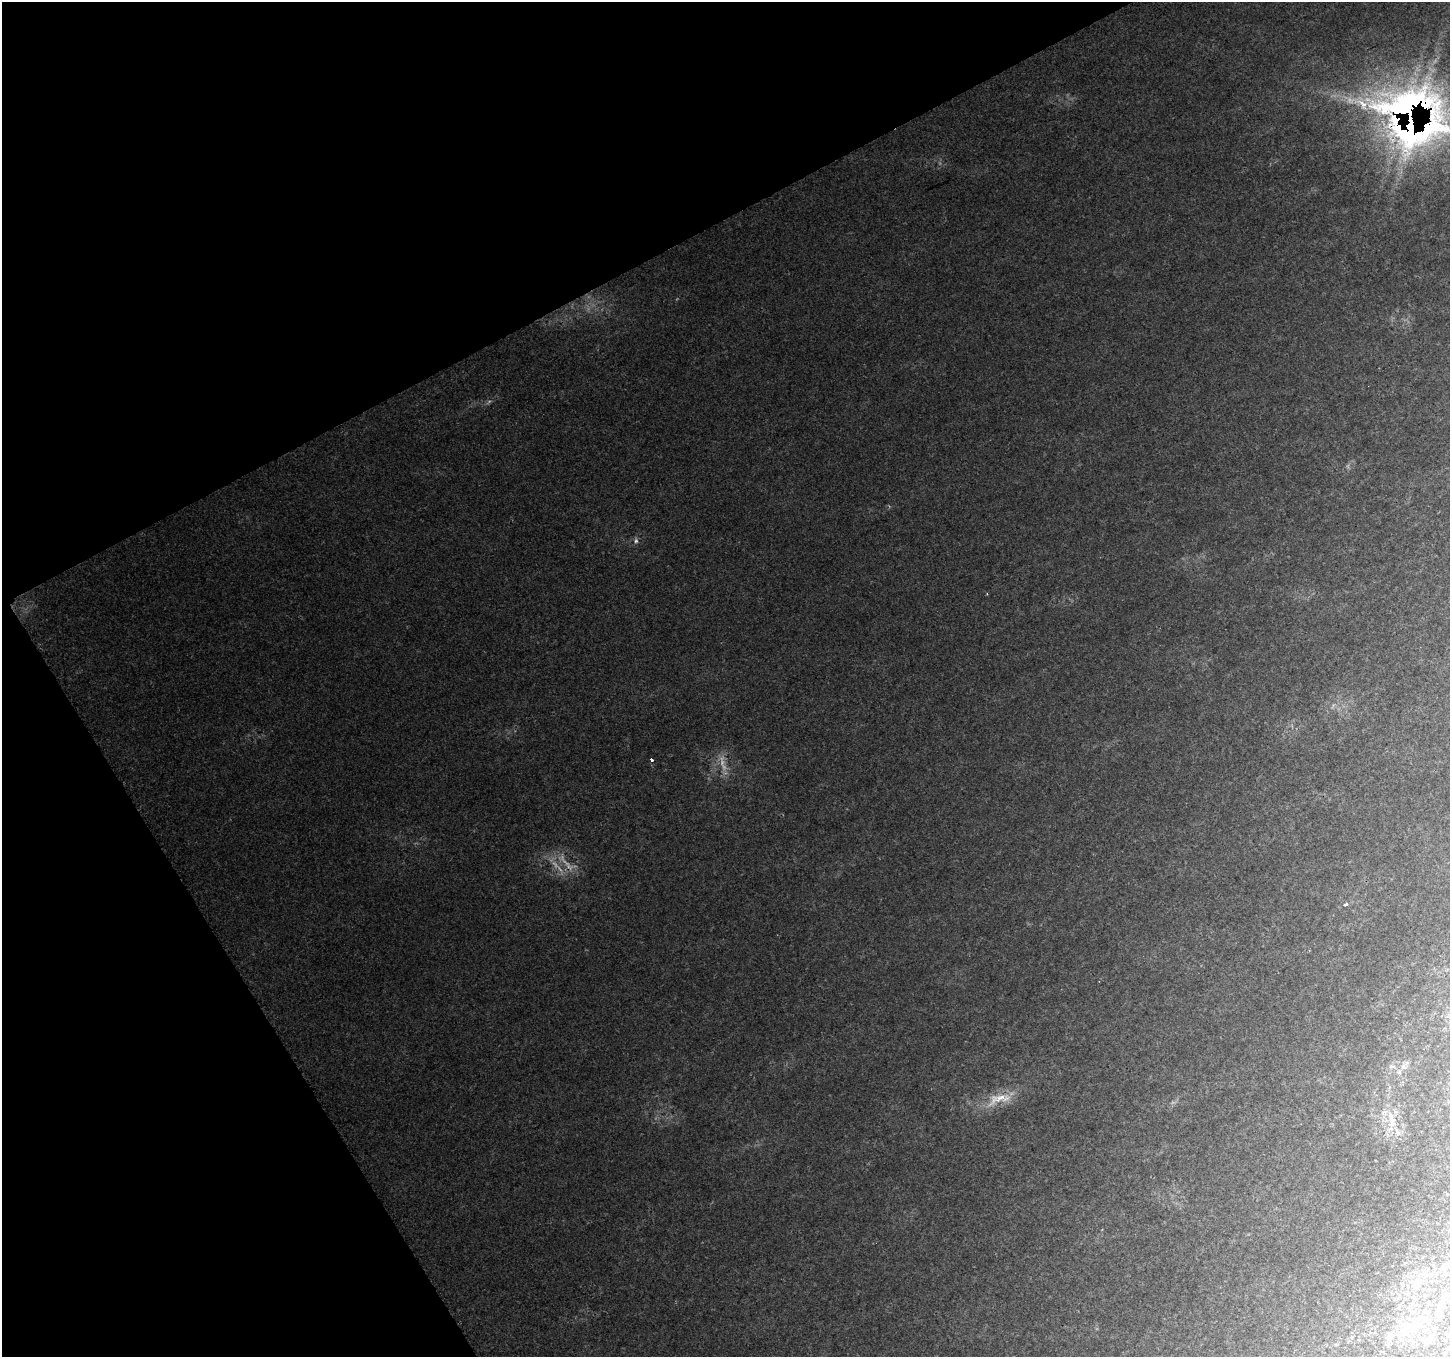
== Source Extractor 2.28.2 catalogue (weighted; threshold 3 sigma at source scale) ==
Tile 5 of 4 x 4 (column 1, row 2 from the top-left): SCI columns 22-1469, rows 2885-4239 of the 5822 x 5712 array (HDU 1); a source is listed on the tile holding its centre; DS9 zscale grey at full resolution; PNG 1452 x 1359 px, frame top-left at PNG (2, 2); no overlay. Shown black and unused: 27% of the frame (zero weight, under 2 of 3 exposures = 1% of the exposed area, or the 3 px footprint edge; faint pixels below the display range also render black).
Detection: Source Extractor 2.28.2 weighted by HDU 2 'WHT'; one run over the whole footprint, this tile lists its part. Background 0.112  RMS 0.0093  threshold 0.0419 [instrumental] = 3 sigma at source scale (4.5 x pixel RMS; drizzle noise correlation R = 1.50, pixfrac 1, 0.0396/0.0396 arcsec/px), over >= 5 px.
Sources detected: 16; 2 too faint to see at this stretch — not listed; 2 inside a brighter listed object's ellipse — not listed separately; the other 12 listed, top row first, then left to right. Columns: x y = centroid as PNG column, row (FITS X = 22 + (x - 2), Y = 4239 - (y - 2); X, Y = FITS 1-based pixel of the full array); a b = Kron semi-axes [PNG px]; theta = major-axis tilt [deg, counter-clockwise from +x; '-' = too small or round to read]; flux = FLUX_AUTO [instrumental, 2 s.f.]
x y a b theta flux
1407 116 72 63 88 540
636 541 7 5 83 2
651 760 4 3 - 9
1345 904 4 3 - 4.4
1392 1066 7 4 18 1.6
1403 1067 8 7 - 3.6
999 1098 37 13 10 22
1392 1124 10 8 59 6.5
1441 1302 5 4 - 1.3
1425 1319 7 6 - 2.9
1403 1329 12 11 - 9.1
1389 1338 7 4 -18 1.9
Overlapping masked pixels (flux is a lower limit): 1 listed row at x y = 1407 116
Isophote crosses this tile's border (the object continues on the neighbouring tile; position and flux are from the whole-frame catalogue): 1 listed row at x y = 1407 116
Unlisted compact peaks at least as high as the median listed source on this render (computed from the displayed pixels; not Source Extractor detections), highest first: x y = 987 594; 1173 1102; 940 163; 1348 467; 889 506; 1333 705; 721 758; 676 299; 1096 1329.